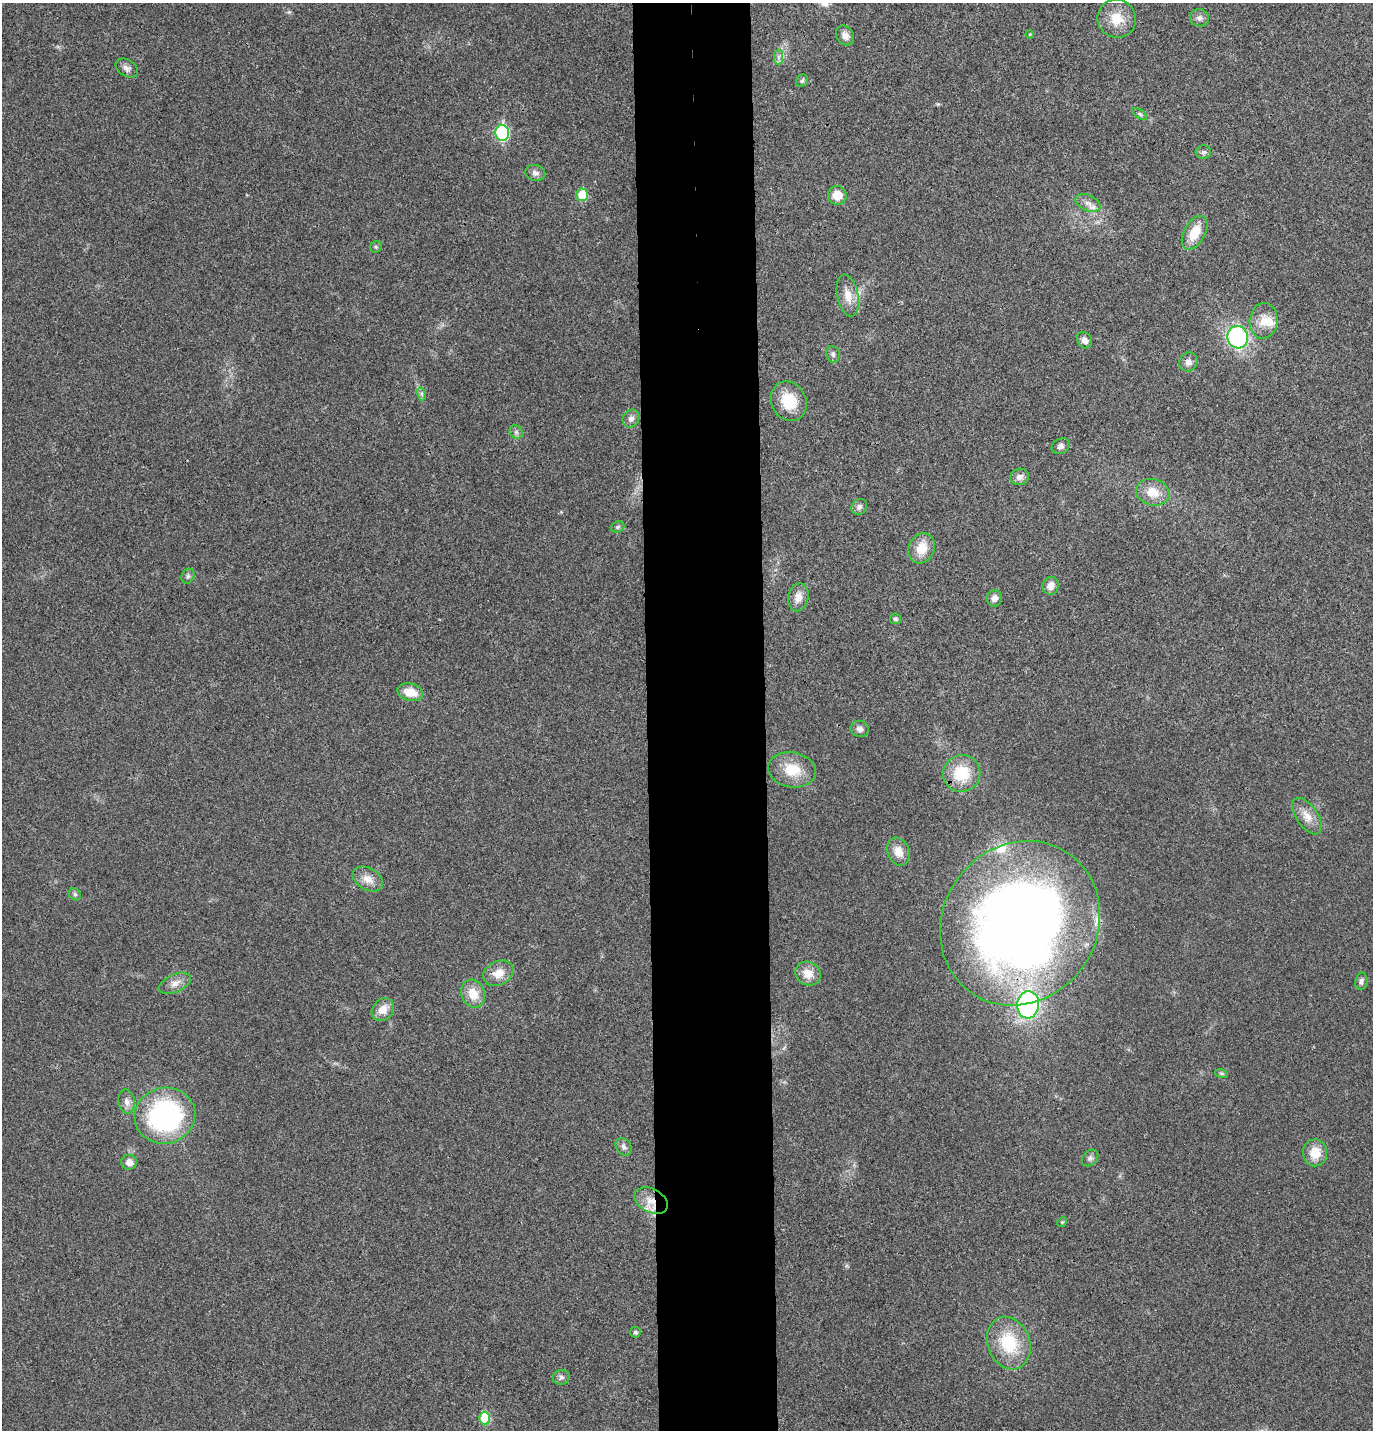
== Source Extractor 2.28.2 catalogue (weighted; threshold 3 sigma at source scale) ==
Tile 5 of 3 x 3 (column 2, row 2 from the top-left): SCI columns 1501-2871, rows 1437-2864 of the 4373 x 4297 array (HDU 1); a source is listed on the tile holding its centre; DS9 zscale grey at full resolution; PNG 1375 x 1432 px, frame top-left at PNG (2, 3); each listed source drawn as its Kron ellipse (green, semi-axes under 4 px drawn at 4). Shown black and unused: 9% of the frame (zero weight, under 3 of 4 exposures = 6% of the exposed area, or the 3 px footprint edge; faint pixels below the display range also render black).
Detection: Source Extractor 2.28.2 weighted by HDU 2 'WHT'; one run over the whole footprint, this tile lists its part. Background 0.0298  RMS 0.006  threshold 0.0268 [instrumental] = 3 sigma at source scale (4.5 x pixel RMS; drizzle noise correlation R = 1.50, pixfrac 1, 0.05/0.05 arcsec/px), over >= 5 px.
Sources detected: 69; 3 inside a brighter listed object's ellipse — not listed separately; the other 66 listed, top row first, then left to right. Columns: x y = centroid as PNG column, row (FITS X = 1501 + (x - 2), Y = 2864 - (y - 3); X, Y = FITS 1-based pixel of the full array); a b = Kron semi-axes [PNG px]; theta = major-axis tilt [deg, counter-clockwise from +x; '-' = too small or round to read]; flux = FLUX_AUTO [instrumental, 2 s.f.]
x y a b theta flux
1199 18 9 8 - 2.6
1117 19 19 19 - 12
1030 34 4 3 - 0.48
845 35 10 8 -55 4.1
779 57 7 4 89 1.7
127 68 12 8 -33 2.7
802 81 6 5 - 1.2
1140 114 8 4 -36 1.3
502 133 8 7 - 72
1203 152 8 6 14 1.7
535 173 10 8 -14 2.7
582 195 6 5 - 21
837 195 9 9 - 8.5
1088 203 13 8 -24 3.9
1195 233 18 10 60 13
376 247 6 5 - 1.1
848 296 21 10 -79 7.9
1264 321 18 14 86 9
1238 337 11 10 - 67
1084 340 8 7 - 3.2
833 354 8 6 -82 1.7
1188 362 9 9 - 3.3
422 394 7 4 -72 1.2
789 401 20 17 -64 18
631 418 9 8 - 2.8
516 432 7 6 - 1.5
1061 446 9 7 28 2.5
1020 477 9 8 - 3.1
1153 492 17 13 -14 10
859 507 8 7 - 2.3
618 527 7 5 21 1.1
922 548 16 12 63 11
188 576 8 6 63 1.5
1051 586 9 8 - 5.1
798 597 14 10 77 5.3
994 598 8 7 - 3
895 619 5 5 - 1.1
410 692 13 8 -15 9.6
860 729 9 8 - 2.6
792 770 24 17 -9 16
962 773 19 18 - 23
1307 816 21 10 -55 7.4
898 851 14 11 -67 7
368 879 16 10 -29 6.4
75 894 7 5 -45 1.3
1020 923 85 77 53 640
498 973 16 12 26 8.1
808 973 13 11 -26 7.6
1361 981 8 6 80 2
175 983 17 8 24 4.9
473 994 14 11 -68 10
1028 1005 14 11 85 96
383 1010 12 10 50 6.5
1221 1073 6 4 -18 0.93
127 1102 12 8 -82 3.7
165 1116 30 28 15 110
624 1147 9 7 -56 2.3
1315 1153 13 12 - 10
1090 1158 9 7 45 2.1
129 1162 8 7 - 4.8
651 1201 18 12 -27 9.2
1062 1222 5 4 - 0.69
635 1332 5 5 - 1.5
1009 1343 27 21 -69 28
561 1377 8 7 - 1.9
485 1418 6 5 - 25
Overlapping masked pixels (flux is a lower limit): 2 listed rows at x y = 1028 1005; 651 1201